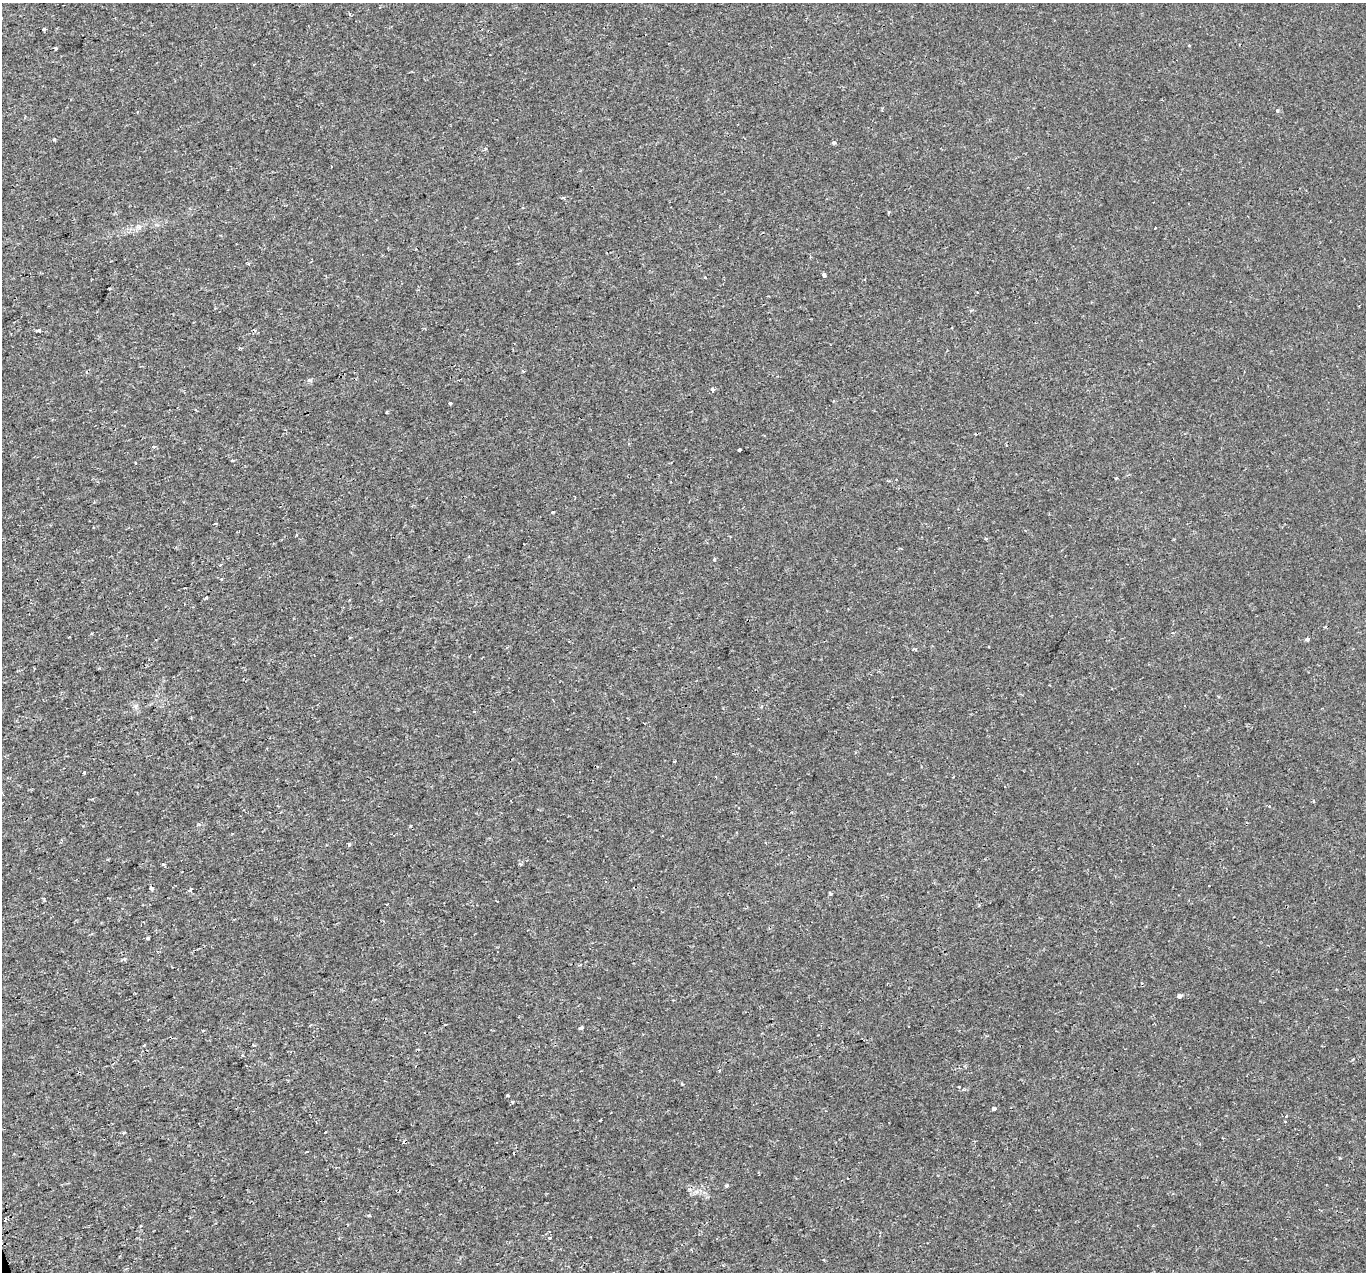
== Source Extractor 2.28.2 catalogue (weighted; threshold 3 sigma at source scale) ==
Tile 7 of 4 x 4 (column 3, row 2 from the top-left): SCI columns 2761-4124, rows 2704-3973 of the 5518 x 5351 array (HDU 1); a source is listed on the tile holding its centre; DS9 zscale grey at full resolution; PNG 1368 x 1274 px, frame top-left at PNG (2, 3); no overlay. Shown black and unused: <1% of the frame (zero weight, under 2 of 3 exposures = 3% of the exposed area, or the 3 px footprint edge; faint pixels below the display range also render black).
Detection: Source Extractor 2.28.2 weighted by HDU 2 'WHT'; one run over the whole footprint, this tile lists its part. Background 6.71e-06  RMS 0.0018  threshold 0.00803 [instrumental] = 3 sigma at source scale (4.5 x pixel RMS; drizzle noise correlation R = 1.50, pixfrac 1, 0.0396/0.0396 arcsec/px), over >= 5 px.
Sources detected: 58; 9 cosmic-ray / hot-pixel residue — not listed; the other 49 listed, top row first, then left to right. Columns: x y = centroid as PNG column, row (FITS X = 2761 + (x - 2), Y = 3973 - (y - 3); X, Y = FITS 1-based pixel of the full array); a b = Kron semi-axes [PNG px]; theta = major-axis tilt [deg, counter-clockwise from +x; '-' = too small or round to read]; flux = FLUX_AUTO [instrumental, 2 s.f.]
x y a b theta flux
350 14 3 3 - 0.34
43 29 4 3 - 0.21
1189 45 3 3 - 0.25
55 49 3 3 - 0.4
1277 110 4 3 - 0.28
54 139 3 3 - 0.39
833 142 4 4 - 0.3
331 167 3 2 - 0.17
1155 228 3 3 - 0.19
248 264 5 3 - 0.17
824 275 3 3 - 1.6
864 279 3 2 - 0.17
39 330 4 3 - 0.42
712 389 4 3 - 4.3
450 403 3 3 - 0.93
387 412 4 3 - 0.15
739 449 3 3 - 0.49
232 460 3 2 - 0.27
1116 478 3 3 - 0.26
553 512 3 2 - 0.26
297 535 3 2 - 0.23
986 538 4 3 - 0.25
714 560 3 3 - 0.64
220 565 3 3 - 0.16
206 597 3 3 - 0.74
1307 639 4 3 - 0.51
988 646 3 2 - 0.2
675 761 3 3 - 0.96
84 772 3 3 - 0.38
954 777 3 2 - 0.11
1313 801 4 3 - 0.16
151 888 4 3 - 1.5
190 889 3 3 - 0.66
234 919 4 2 - 0.14
148 938 3 3 - 0.33
1179 996 4 4 - 1.6
581 1028 4 3 - 1.1
203 1030 4 3 - 0.12
253 1045 3 3 - 0.13
681 1084 4 3 - 0.15
959 1086 3 3 - 0.4
507 1095 3 3 - 0.27
512 1102 4 3 - 0.17
994 1109 4 3 - 1.9
1286 1116 3 3 - 0.11
325 1132 3 2 - 0.33
727 1185 4 4 - 0.3
369 1216 3 3 - 0.51
549 1238 3 3 - 0.61
Unlisted compact peaks at least as high as the median listed source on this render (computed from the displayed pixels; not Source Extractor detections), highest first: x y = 163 864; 310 380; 830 894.